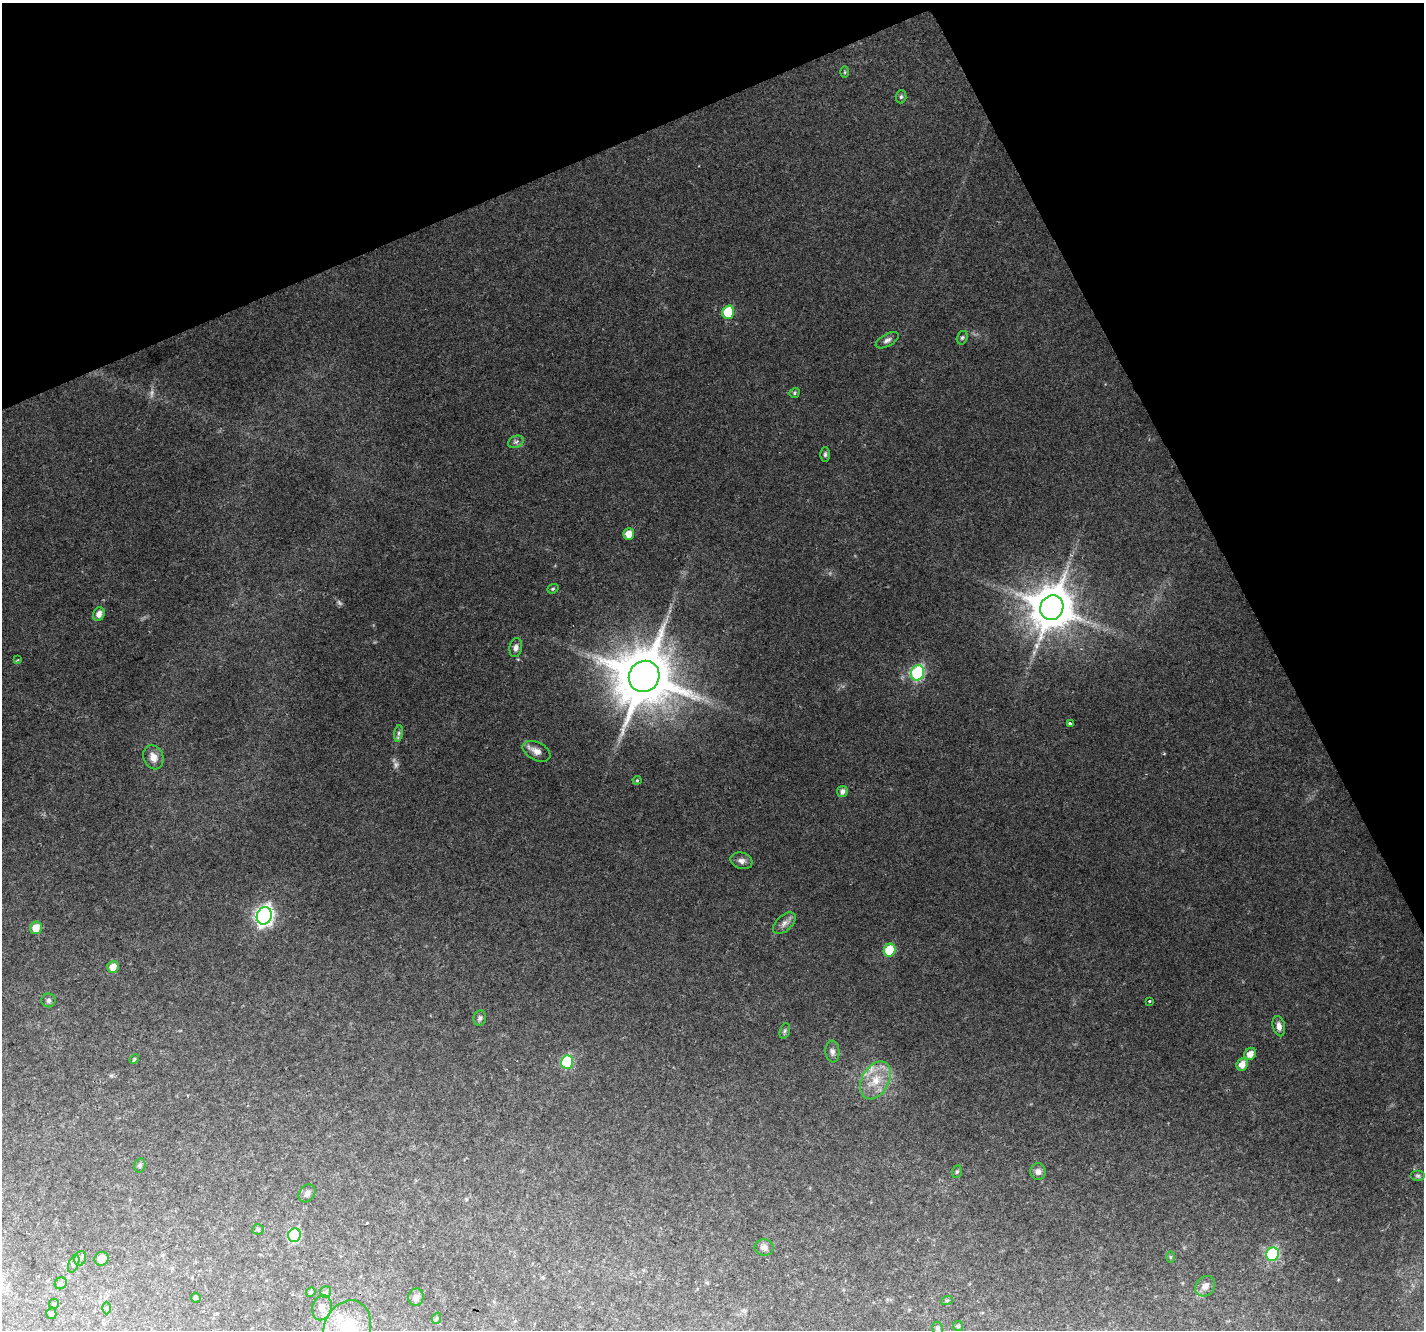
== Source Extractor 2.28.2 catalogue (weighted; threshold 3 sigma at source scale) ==
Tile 3 of 4 x 4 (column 3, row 1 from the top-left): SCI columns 2843-4264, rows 4077-5404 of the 5687 x 5553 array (HDU 1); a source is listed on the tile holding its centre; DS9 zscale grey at full resolution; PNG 1426 x 1332 px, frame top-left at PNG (2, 3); each listed source drawn as its Kron ellipse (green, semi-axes under 4 px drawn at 4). Shown black and unused: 22% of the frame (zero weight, under 2 of 3 exposures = <1% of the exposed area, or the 3 px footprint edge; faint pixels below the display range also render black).
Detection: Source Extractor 2.28.2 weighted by HDU 2 'WHT'; one run over the whole footprint, this tile lists its part. Background 0.0829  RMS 0.0074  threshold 0.0332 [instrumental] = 3 sigma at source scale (4.5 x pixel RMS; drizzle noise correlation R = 1.50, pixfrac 1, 0.0396/0.0396 arcsec/px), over >= 5 px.
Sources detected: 70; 3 too faint to see at this stretch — neither listed nor drawn; the other 67 listed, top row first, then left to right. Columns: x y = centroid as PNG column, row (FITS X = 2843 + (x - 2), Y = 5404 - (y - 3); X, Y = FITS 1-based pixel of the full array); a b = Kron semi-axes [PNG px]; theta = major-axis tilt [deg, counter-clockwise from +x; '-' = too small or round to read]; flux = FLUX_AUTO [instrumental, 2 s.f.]
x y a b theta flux
845 72 6 4 90 0.83
901 97 6 5 - 1.4
728 312 7 5 72 28
962 338 7 5 73 1.3
887 340 13 6 29 2.8
795 393 5 4 - 1.2
516 442 8 6 21 2.2
825 454 7 5 -90 1.5
629 534 6 5 - 7.2
553 589 6 4 21 1.1
1052 608 12 11 - 2900
99 614 7 5 69 4.2
516 648 9 6 80 3
18 660 3 2 - 0.76
917 673 8 6 69 88
644 676 16 15 - 5300
1070 724 4 3 - 10
398 733 8 4 82 1.6
536 751 15 9 -27 5.8
153 757 12 9 -68 6.4
637 780 4 4 - 0.75
842 791 5 5 - 3
741 861 11 8 -17 3.5
264 916 9 7 74 290
784 923 13 7 44 4.2
36 928 6 6 - 9.8
890 950 6 6 - 29
113 967 6 5 - 8.4
49 1000 7 7 - 1.8
1149 1001 3 3 - 1.3
480 1018 8 6 79 2
1279 1026 10 6 -78 3.7
785 1031 8 5 71 1.4
832 1052 11 7 -86 3
1250 1054 6 5 - 5.8
134 1059 5 4 - 0.85
567 1062 7 6 - 54
1242 1064 6 5 - 6.4
875 1080 20 13 60 17
140 1165 7 5 77 1.4
957 1172 6 5 - 1.1
1038 1172 8 7 - 3.2
1418 1176 7 5 0 1.4
307 1193 10 7 52 2.6
258 1229 5 5 - 1.2
294 1235 7 6 - 73
764 1247 9 8 - 3.1
1273 1254 7 6 - 74
1170 1257 6 4 -89 0.83
80 1258 7 6 - 2
101 1259 7 6 - 5.4
74 1264 9 5 67 2
61 1283 6 5 - 2
1205 1286 11 9 52 4.6
311 1292 5 4 - 1
326 1292 6 5 - 1.2
416 1297 9 7 72 2.9
196 1298 5 4 - 1.2
947 1300 6 4 18 0.89
54 1304 5 4 - 1
106 1308 6 4 90 1.1
322 1308 13 9 75 4.5
51 1314 5 5 - 1.7
437 1318 6 4 71 0.97
958 1326 5 5 - 1.1
347 1328 29 23 69 32
938 1328 6 5 - 1.9
Isophote crosses this tile's border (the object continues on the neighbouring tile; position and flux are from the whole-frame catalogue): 1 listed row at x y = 347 1328